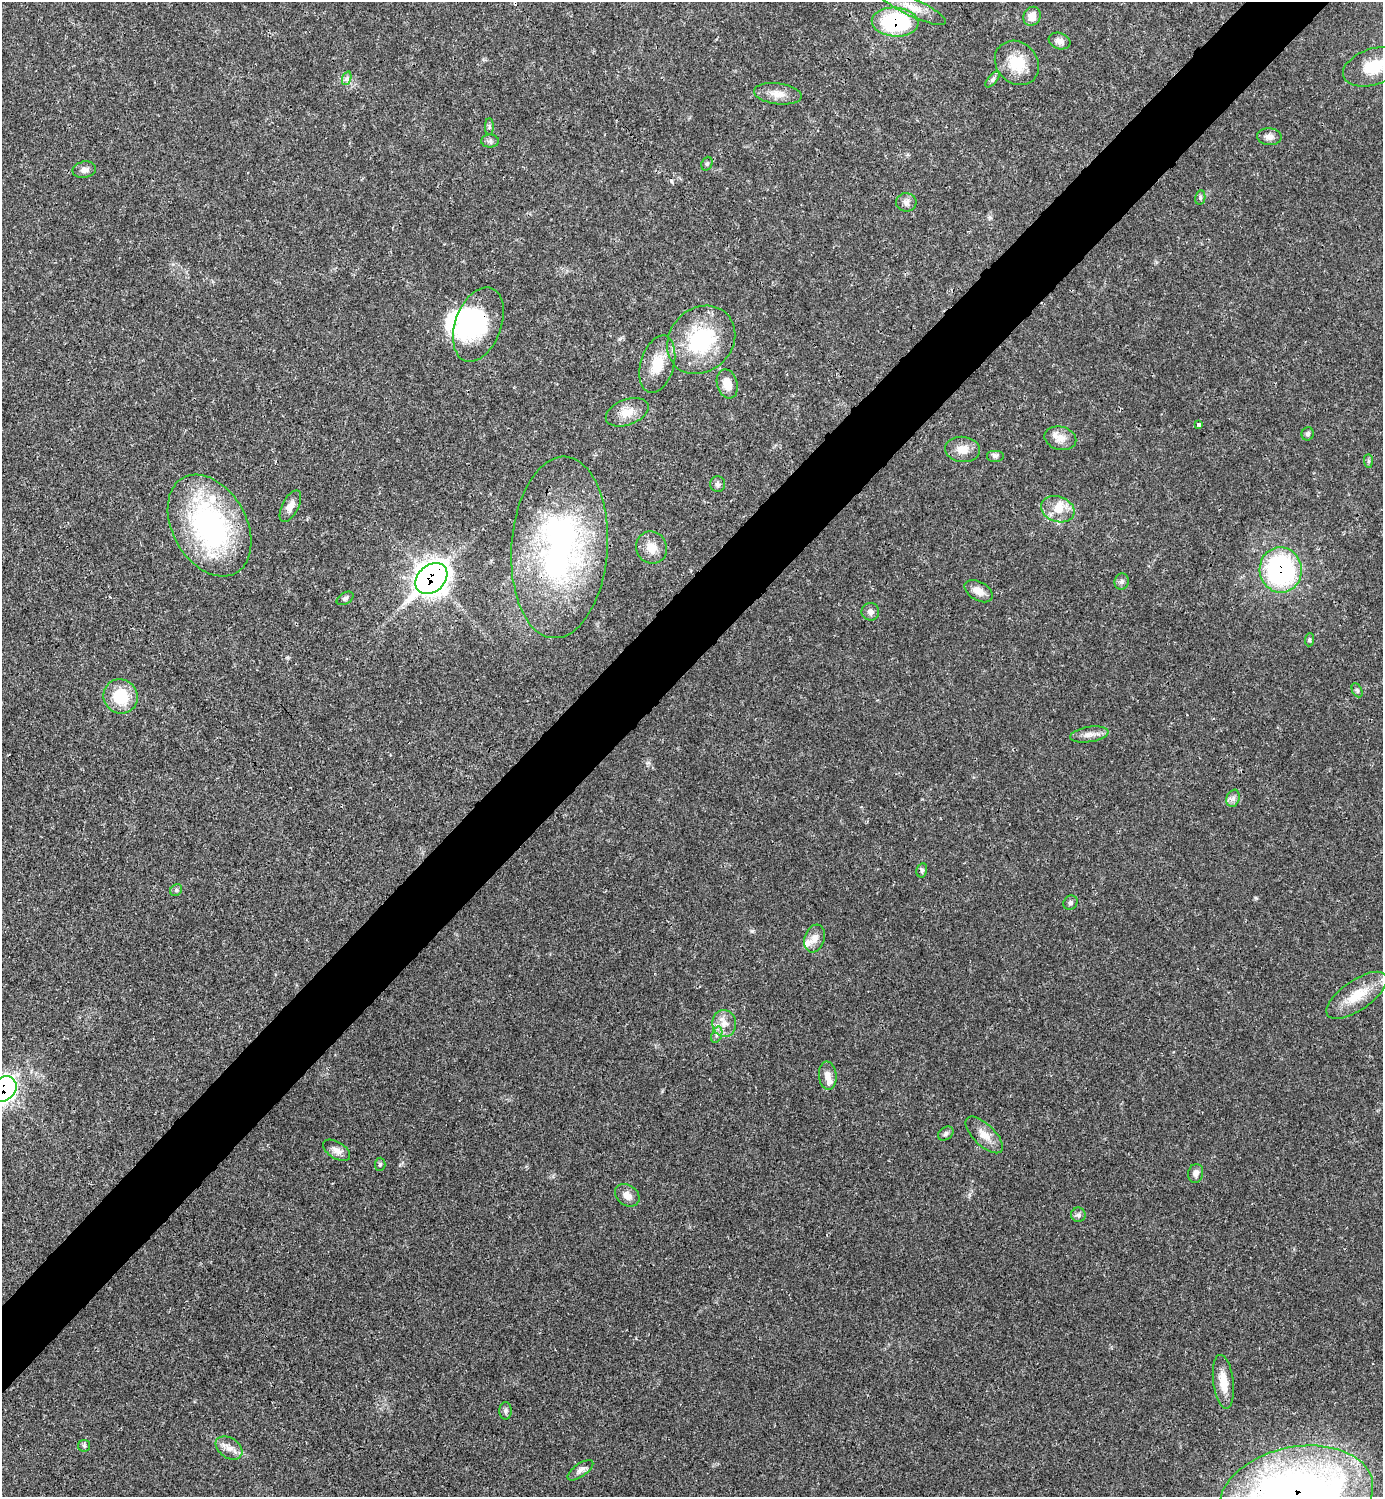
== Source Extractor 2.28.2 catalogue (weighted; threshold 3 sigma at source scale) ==
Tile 10 of 4 x 4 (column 2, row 3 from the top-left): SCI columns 1684-3064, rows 1498-2992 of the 5984 x 5985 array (HDU 1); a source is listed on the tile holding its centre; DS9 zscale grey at full resolution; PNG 1385 x 1499 px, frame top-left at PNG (2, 2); each listed source drawn as its Kron ellipse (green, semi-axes under 4 px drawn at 4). Shown black and unused: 5% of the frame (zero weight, under 3 of 4 exposures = <1% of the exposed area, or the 3 px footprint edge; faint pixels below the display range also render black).
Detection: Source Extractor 2.28.2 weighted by HDU 2 'WHT'; one run over the whole footprint, this tile lists its part. Background 0.02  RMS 0.0022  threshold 0.01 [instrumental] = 3 sigma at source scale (4.5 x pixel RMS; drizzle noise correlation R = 1.50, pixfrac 1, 0.05/0.05 arcsec/px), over >= 5 px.
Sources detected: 74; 2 inside a brighter object's white glare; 2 cosmic-ray / hot-pixel residue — neither listed nor drawn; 4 inside a brighter listed object's ellipse — not listed separately; the other 66 listed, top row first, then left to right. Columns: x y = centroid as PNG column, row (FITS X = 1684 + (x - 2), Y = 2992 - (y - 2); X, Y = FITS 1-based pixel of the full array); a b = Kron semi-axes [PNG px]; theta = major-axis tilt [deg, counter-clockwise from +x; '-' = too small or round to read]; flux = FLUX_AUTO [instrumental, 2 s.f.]
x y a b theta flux
912 7 37 9 -25 3.7
1032 16 10 8 63 2.4
895 22 23 14 -4 24
1059 41 11 8 -18 1.2
1017 63 24 20 -47 6.7
1373 67 31 18 19 7.9
347 78 7 4 71 0.52
992 79 10 4 51 0.56
778 94 24 10 -7 2.7
489 127 8 4 89 0.48
1269 137 12 8 -3 1.3
490 141 9 6 1 0.62
707 164 7 5 69 0.41
84 170 12 8 10 1.2
1200 198 7 5 79 0.45
906 202 10 9 - 1
478 324 39 23 70 15
701 340 37 31 45 19
657 364 29 16 74 5.6
727 384 15 10 -74 3.1
627 412 22 12 20 3.4
1199 424 3 3 - 1.4
1308 434 7 6 - 0.48
1060 438 16 11 -14 2.1
963 449 17 12 -6 2.9
995 456 9 6 0 0.7
1368 461 7 4 -89 0.38
718 484 8 7 - 0.66
290 506 17 8 62 1.8
1058 509 17 12 -19 3.5
209 526 54 37 -61 48
559 547 91 48 86 66
651 548 16 15 - 3.1
1281 570 23 21 -80 39
431 579 18 13 42 210
1122 581 8 7 - 0.66
979 591 15 9 -30 2
345 598 9 5 30 0.53
870 612 9 9 - 0.99
1309 640 7 4 85 0.33
1357 690 7 5 -64 0.44
121 696 17 17 - 8.2
1089 734 19 7 9 1.7
1233 798 9 6 70 0.87
922 870 7 5 77 0.47
176 890 6 5 - 0.44
1070 903 7 6 - 0.54
815 938 14 10 71 1.8
1357 995 35 15 35 6.7
724 1023 13 12 - 2.4
717 1035 8 5 71 0.72
828 1076 14 8 -83 1.8
3 1089 14 11 42 98
946 1134 8 6 37 0.62
984 1135 24 10 -44 2.8
337 1150 15 8 -32 1.3
380 1164 6 5 - 0.38
1196 1173 9 7 78 1.1
627 1195 13 10 -36 1.8
1078 1215 7 7 - 0.61
1223 1382 27 10 -83 4
505 1411 8 6 89 0.61
84 1446 6 6 - 0.38
229 1448 14 10 -34 1.9
580 1470 15 6 35 1.1
1296 1495 77 48 11 180
Overlapping masked pixels (flux is a lower limit): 7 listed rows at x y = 895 22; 478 324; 559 547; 1281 570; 431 579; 3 1089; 1296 1495
Isophote crosses this tile's border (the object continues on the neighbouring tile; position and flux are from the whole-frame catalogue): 3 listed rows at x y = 1373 67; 3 1089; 1296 1495
Unlisted compact peaks at least as high as the median listed source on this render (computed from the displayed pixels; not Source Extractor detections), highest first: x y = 1256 898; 752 931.